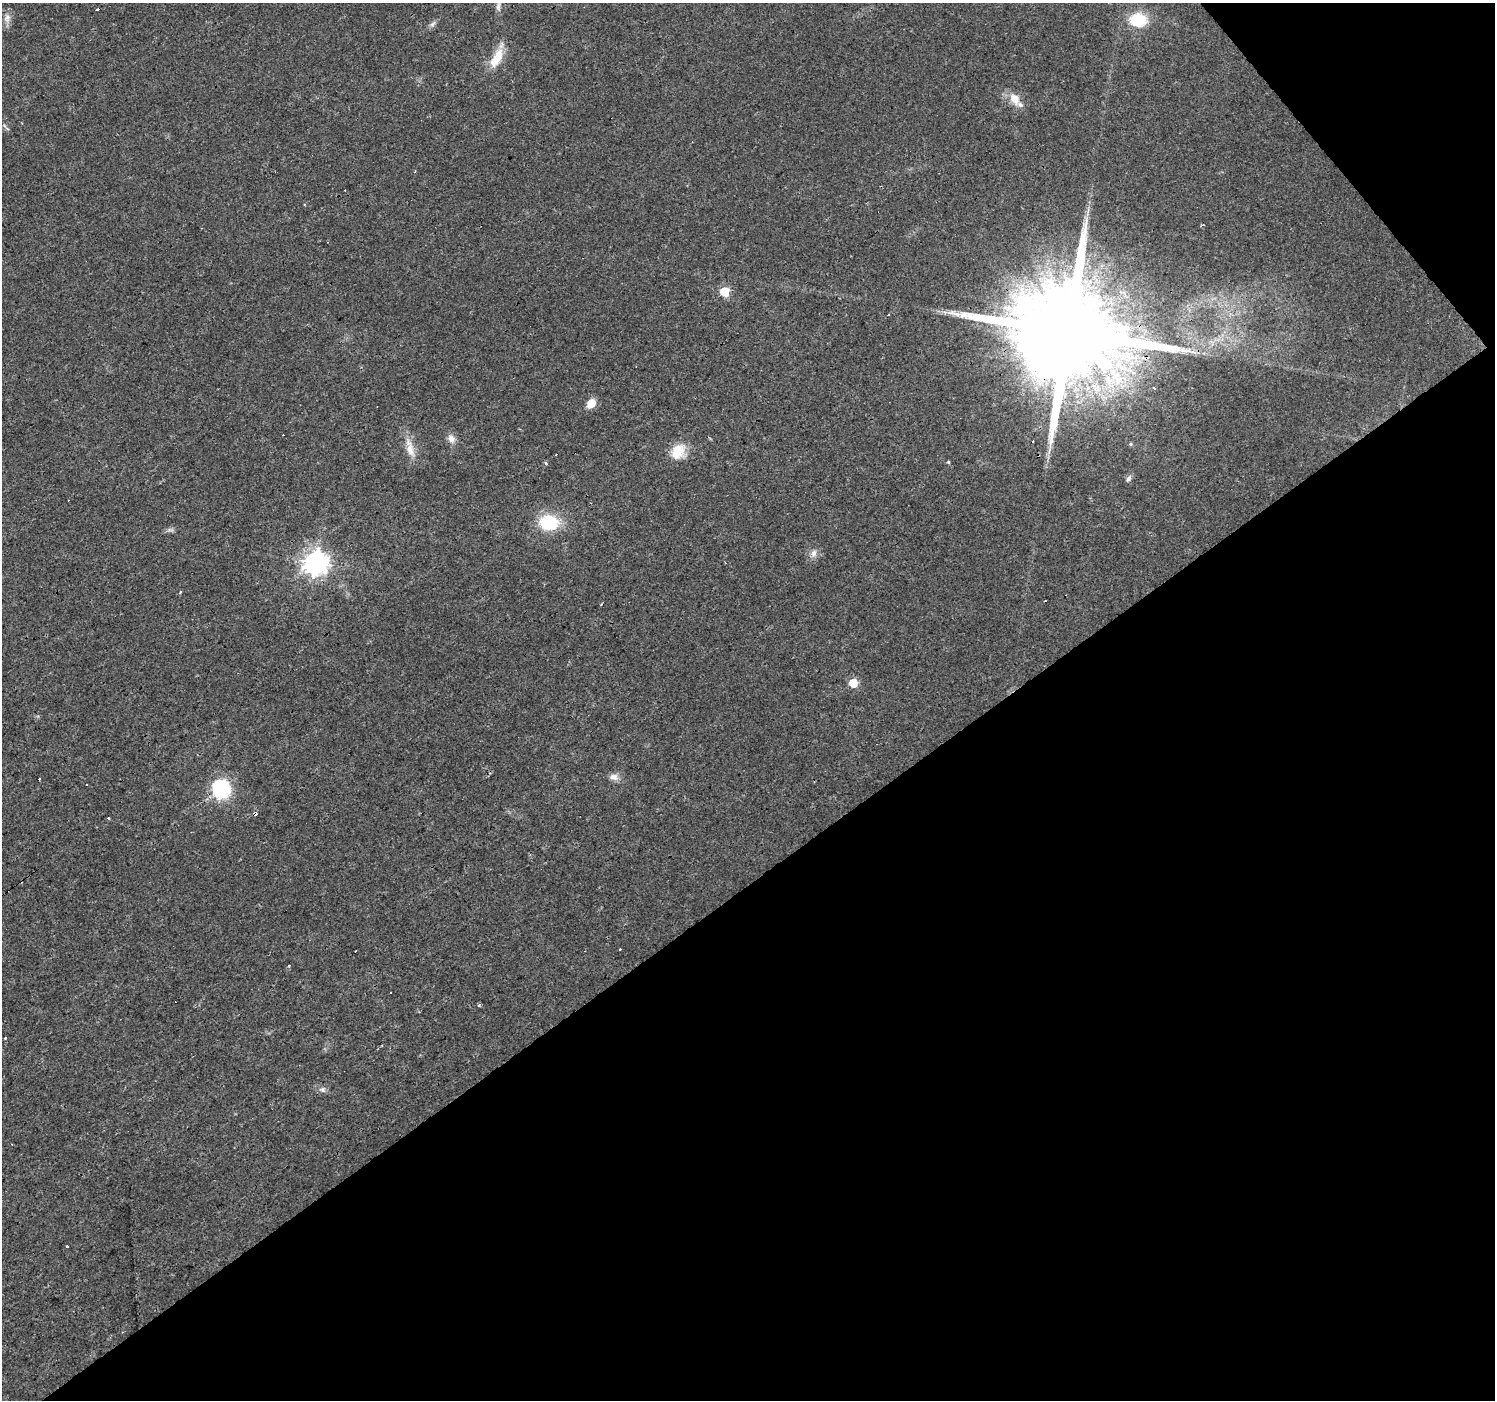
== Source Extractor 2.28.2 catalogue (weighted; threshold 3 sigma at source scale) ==
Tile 12 of 4 x 4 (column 4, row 3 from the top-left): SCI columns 4480-5972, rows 1530-2927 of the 5973 x 5915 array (HDU 1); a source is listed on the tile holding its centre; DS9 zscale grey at full resolution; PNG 1497 x 1402 px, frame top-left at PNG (2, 3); no overlay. Shown black and unused: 39% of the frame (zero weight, under 3 of 4 exposures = <1% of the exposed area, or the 3 px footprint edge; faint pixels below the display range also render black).
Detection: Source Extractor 2.28.2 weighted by HDU 2 'WHT'; one run over the whole footprint, this tile lists its part. Background 0.0154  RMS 0.0032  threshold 0.0144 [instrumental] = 3 sigma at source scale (4.5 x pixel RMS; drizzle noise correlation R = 1.50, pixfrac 1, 0.0396/0.0396 arcsec/px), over >= 5 px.
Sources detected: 49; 15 cosmic-ray / hot-pixel residue — not listed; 1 inside a brighter listed object's ellipse — not listed separately; the other 33 listed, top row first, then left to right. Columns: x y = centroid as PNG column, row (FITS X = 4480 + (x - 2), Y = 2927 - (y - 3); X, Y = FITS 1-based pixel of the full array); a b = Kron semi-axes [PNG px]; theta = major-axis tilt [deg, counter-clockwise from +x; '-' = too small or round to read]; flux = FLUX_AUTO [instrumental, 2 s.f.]
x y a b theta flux
498 6 16 6 88 1.8
7 18 12 9 67 1.9
1138 20 18 14 -3 13
432 24 11 6 51 1.1
497 58 28 12 62 7.1
1015 99 19 12 -60 4.3
1201 225 3 2 - 0.68
725 292 6 5 - 13
1069 331 29 23 22 12000
591 403 7 6 - 6.3
451 439 13 9 -59 2.1
1130 444 4 4 - 0.42
410 451 19 10 -66 4
678 451 21 16 41 6.9
948 462 4 4 - 0.33
546 463 3 3 - 1.2
1129 478 10 5 58 1
549 523 22 16 -1 15
170 530 11 4 -5 0.79
814 553 11 8 76 1.7
316 563 8 8 - 270
601 605 3 3 - 0.38
853 683 6 5 - 11
614 777 12 9 -9 2
86 784 3 3 - 1.1
221 789 9 7 -63 110
255 813 3 3 - 4.2
108 818 3 2 - 0.29
391 992 3 3 - 0.45
479 1005 4 3 - 0.57
5 1038 3 3 - 0.75
323 1090 7 5 -49 0.86
67 1246 3 3 - 1
Overlapping masked pixels (flux is a lower limit): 2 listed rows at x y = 1069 331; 255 813
Isophote crosses this tile's border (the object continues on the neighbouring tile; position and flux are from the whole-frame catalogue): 1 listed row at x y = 498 6